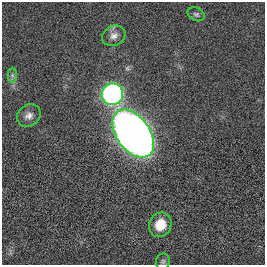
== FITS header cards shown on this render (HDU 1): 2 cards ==
NAXIS1  =                  263
NAXIS2  =                  263

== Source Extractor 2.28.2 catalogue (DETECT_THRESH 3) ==
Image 263 x 263 px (HDU 1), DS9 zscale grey, 1 PNG px = 1 image px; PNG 267 x 267 px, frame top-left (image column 1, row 263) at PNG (2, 2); each listed source drawn as its Kron ellipse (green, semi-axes under 4 px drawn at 4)
Background -4.29e-04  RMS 0.043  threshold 0.129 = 3 sigma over >= 5 px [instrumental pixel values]
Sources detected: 8; all 8 listed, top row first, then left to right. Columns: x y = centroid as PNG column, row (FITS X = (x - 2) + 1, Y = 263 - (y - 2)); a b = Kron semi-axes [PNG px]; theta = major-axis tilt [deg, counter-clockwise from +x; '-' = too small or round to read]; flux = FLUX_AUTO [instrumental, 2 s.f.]
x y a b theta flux
196 14 9 6 -27 6.7
114 36 12 10 24 18
12 75 7 4 -89 6.7
112 94 11 10 - 810
29 116 12 10 39 19
133 134 27 16 -54 3100
160 225 12 11 - 53
163 262 8 7 - 6.8